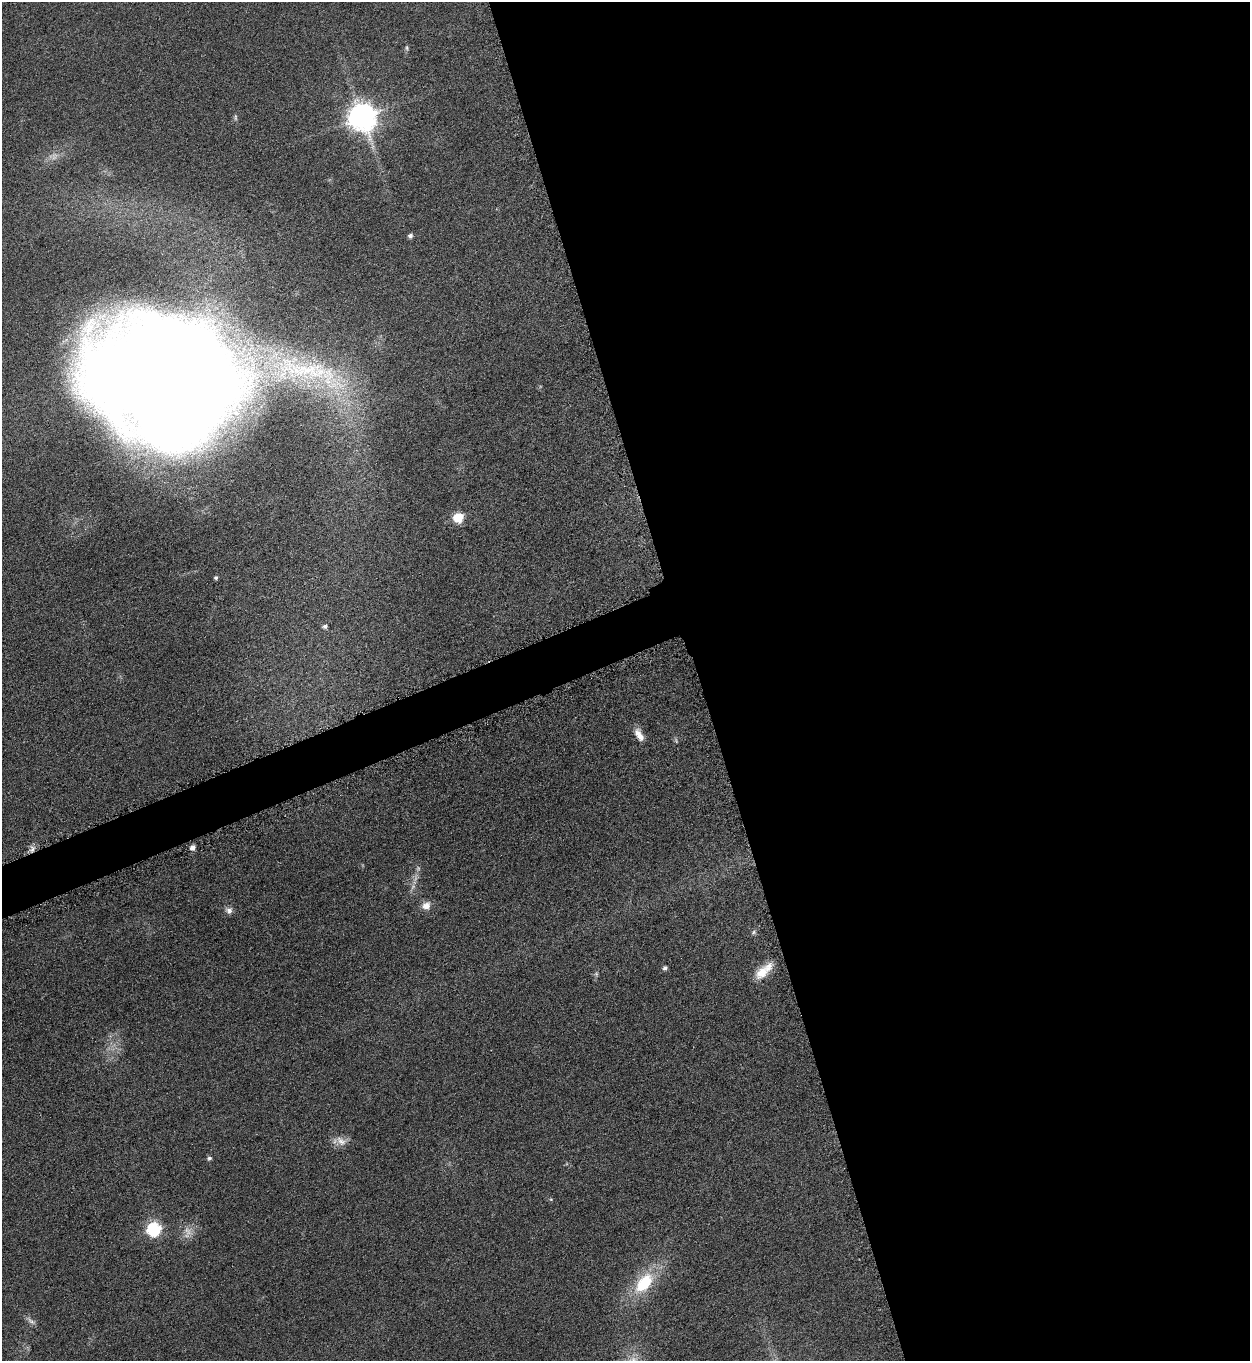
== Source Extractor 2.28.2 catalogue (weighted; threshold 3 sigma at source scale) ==
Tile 8 of 4 x 4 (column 4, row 2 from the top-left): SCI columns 3912-5159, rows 2740-4098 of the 5451 x 5466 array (HDU 1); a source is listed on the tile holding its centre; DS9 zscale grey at full resolution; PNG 1252 x 1363 px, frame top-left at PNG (2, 2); no overlay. Shown black and unused: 46% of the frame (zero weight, under 3 of 6 exposures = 2% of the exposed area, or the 3 px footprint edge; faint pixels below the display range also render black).
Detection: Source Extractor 2.28.2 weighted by HDU 2 'WHT'; one run over the whole footprint, this tile lists its part. Background 0.0872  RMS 0.0097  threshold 0.0396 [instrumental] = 3 sigma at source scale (4.09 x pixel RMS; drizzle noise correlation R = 1.36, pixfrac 0.8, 0.05/0.05 arcsec/px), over >= 5 px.
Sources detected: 30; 6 too faint to see at this stretch — not listed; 1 inside a brighter listed object's ellipse — not listed separately; the other 23 listed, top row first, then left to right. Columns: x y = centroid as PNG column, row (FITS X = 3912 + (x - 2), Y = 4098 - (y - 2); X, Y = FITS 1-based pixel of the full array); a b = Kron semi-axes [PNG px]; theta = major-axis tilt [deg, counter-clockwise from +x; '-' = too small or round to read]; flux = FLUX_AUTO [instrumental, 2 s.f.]
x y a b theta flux
407 48 8 4 -83 1.7
362 116 9 9 - 1300
410 236 5 5 - 2.7
308 370 126 35 -11 180
166 381 112 87 -17 3900
458 517 7 6 - 45
216 577 4 4 - 1.7
325 626 6 5 - 2.9
639 735 17 8 -60 8.8
676 741 8 4 -64 1.5
193 848 5 4 - 5.5
32 849 10 6 86 4
426 906 12 10 35 7
229 910 9 9 - 4.1
753 932 7 6 - 1.9
665 968 5 4 - 2.5
762 972 19 13 48 16
596 974 6 5 - 1.5
209 1158 6 5 - 1.7
551 1199 5 3 - 0.95
154 1230 7 6 - 160
644 1283 27 16 51 45
30 1321 16 5 -41 3.9
Overlapping masked pixels (flux is a lower limit): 1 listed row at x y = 32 849
Isophote crosses this tile's border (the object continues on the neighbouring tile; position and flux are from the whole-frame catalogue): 1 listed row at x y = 166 381